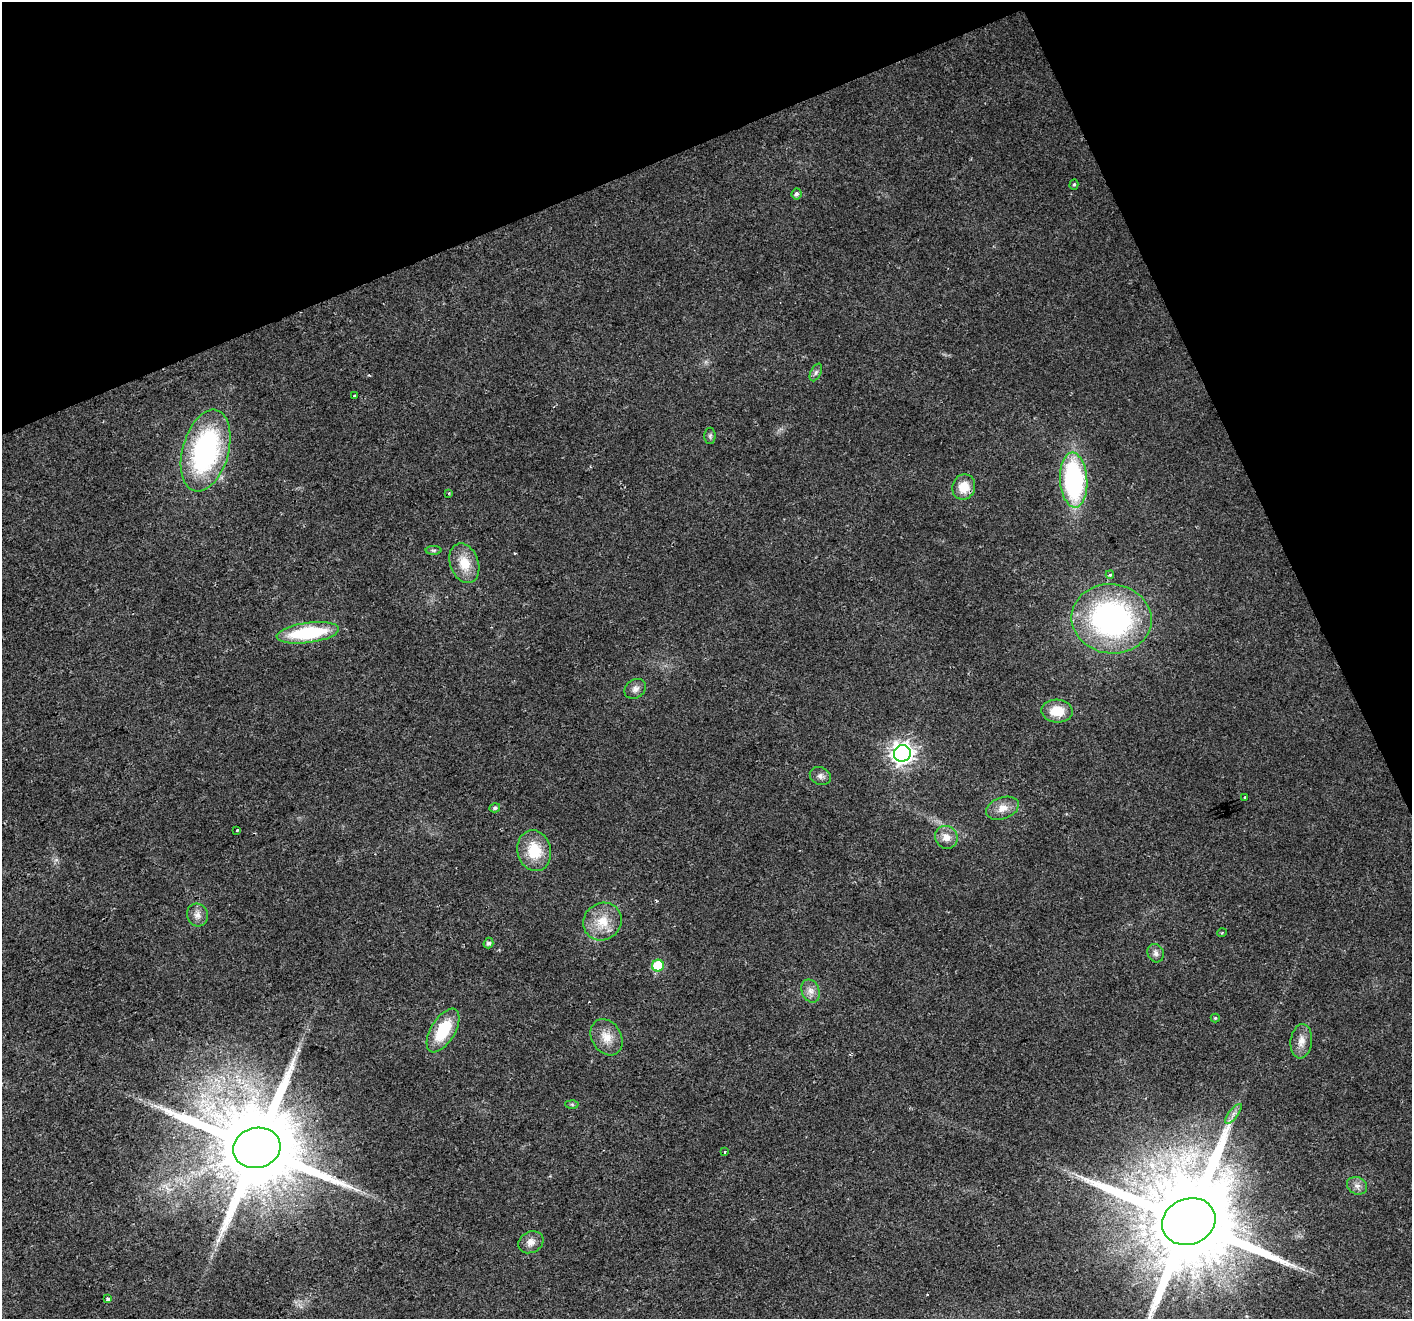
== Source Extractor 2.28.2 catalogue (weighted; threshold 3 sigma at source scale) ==
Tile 3 of 4 x 4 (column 3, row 1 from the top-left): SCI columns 2820-4229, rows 4095-5411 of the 5638 x 5498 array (HDU 1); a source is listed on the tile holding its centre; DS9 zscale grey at full resolution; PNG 1414 x 1321 px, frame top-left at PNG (2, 2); each listed source drawn as its Kron ellipse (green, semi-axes under 4 px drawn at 4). Shown black and unused: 21% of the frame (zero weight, under 2 of 3 exposures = <1% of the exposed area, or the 3 px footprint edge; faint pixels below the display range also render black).
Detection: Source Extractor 2.28.2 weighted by HDU 2 'WHT'; one run over the whole footprint, this tile lists its part. Background 0.026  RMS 0.0035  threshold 0.0158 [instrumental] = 3 sigma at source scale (4.5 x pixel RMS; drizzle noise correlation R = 1.50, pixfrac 1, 0.0396/0.0396 arcsec/px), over >= 5 px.
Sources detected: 47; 3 cosmic-ray / hot-pixel residue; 1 long thin detection or spike segment (spike, bleed or trail) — neither listed nor drawn; the other 43 listed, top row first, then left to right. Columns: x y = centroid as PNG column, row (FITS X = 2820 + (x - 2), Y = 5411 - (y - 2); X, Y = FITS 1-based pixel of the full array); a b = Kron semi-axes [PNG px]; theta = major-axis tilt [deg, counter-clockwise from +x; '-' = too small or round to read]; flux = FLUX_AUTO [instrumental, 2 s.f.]
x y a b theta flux
1074 184 5 4 - 0.57
796 194 5 5 - 0.99
816 372 9 5 63 1
355 396 3 3 - 0.81
710 436 8 5 90 0.72
206 451 42 23 74 64
1074 480 27 13 -86 57
964 487 13 11 70 5.9
449 493 4 3 - 0.34
434 550 8 4 0 0.63
464 563 20 14 -69 7.6
1110 575 4 3 - 0.64
1111 619 40 34 -7 84
308 633 31 10 8 26
635 689 11 9 35 1.8
1057 711 15 11 -3 7.2
902 753 8 8 - 240
820 776 11 8 -25 1.6
1245 798 3 2 - 0.37
495 808 5 4 - 0.85
1002 808 17 10 20 3.8
237 830 4 3 - 1.6
946 837 12 11 - 3.4
534 851 20 16 -76 11
197 915 11 10 - 2.3
602 922 20 18 38 7.8
1222 933 4 3 - 0.29
488 943 5 5 - 0.98
1156 953 9 8 - 1.6
658 965 6 6 - 15
810 991 12 9 -66 2.4
1215 1018 4 4 - 0.48
443 1030 24 12 59 15
607 1037 19 14 -59 5.4
1301 1041 17 10 83 3.3
572 1104 6 4 -2 0.5
1233 1114 12 4 53 1.6
257 1148 24 20 14 7200
724 1152 3 3 - 0.81
1357 1186 10 8 -28 1.9
1189 1222 27 22 22 9500
531 1242 13 10 27 2.6
108 1299 4 3 - 4.6
Isophote crosses this tile's border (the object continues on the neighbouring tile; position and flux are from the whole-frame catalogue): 1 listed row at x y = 1189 1222